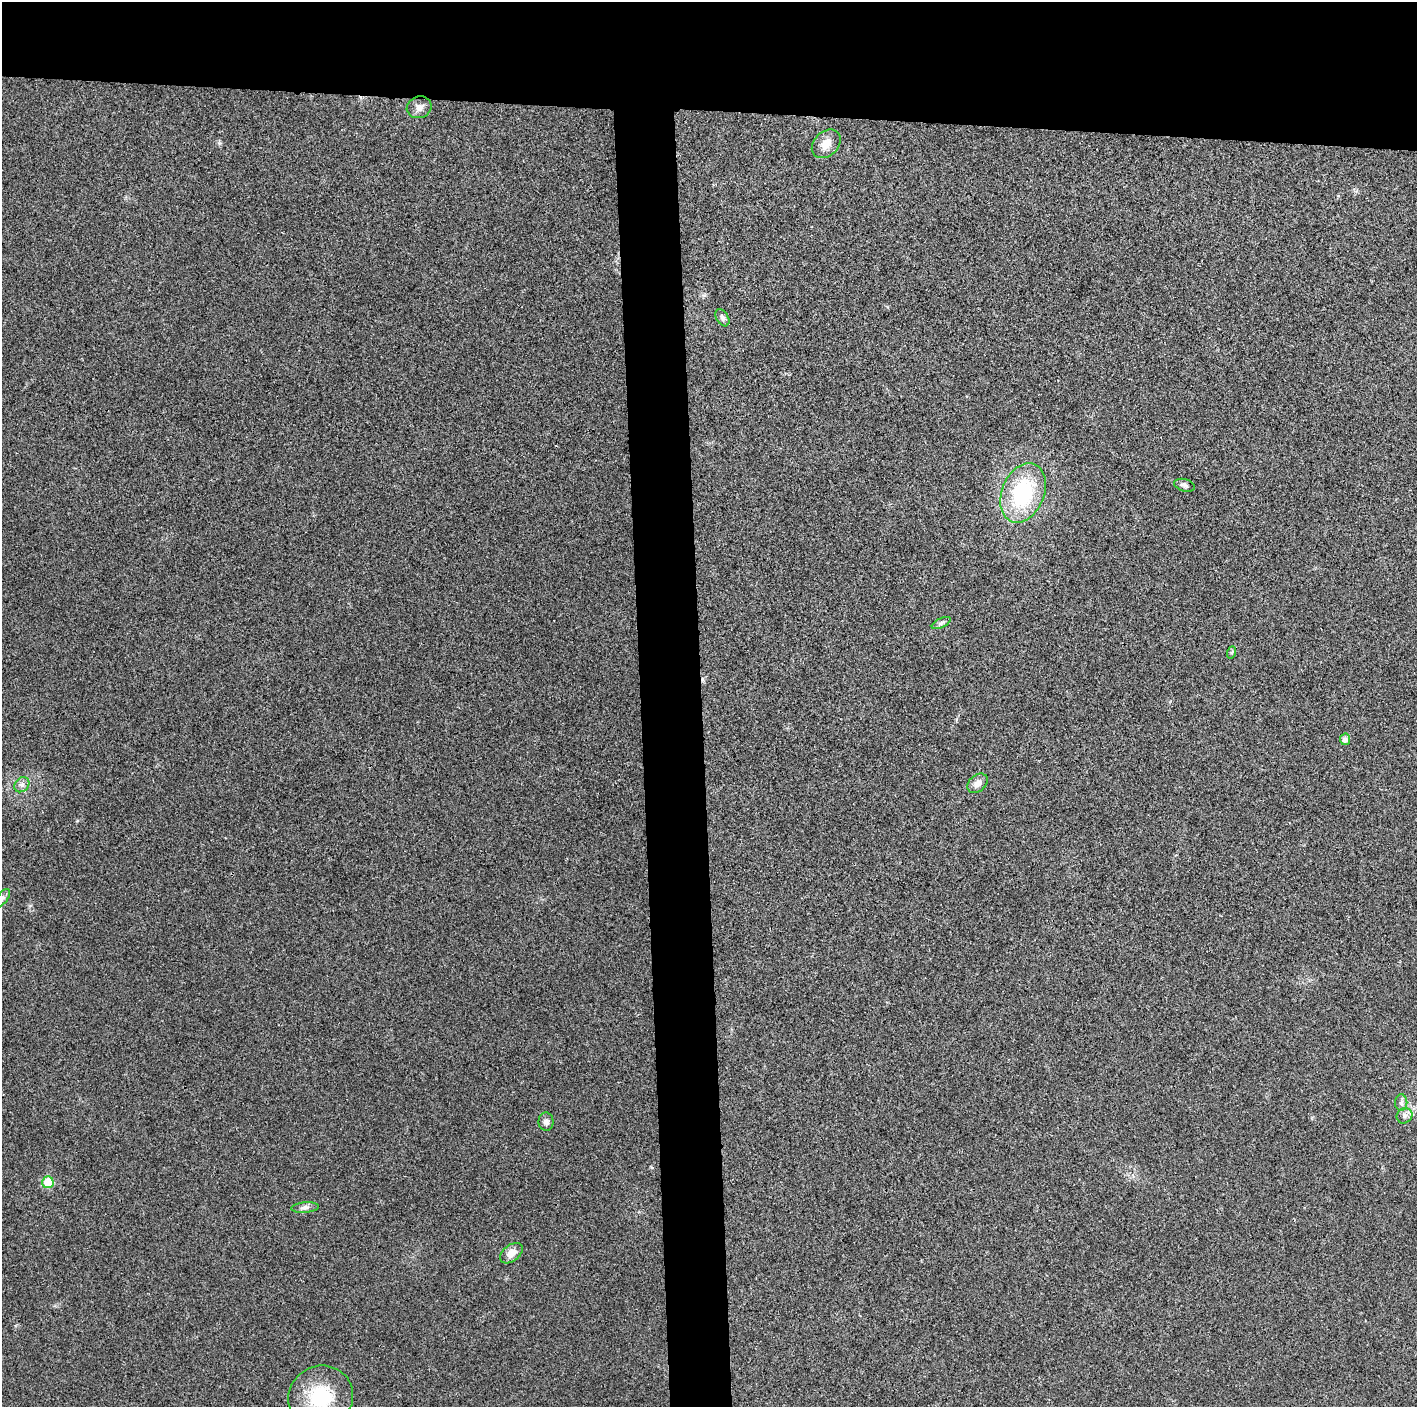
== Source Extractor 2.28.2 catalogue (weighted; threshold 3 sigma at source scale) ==
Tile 2 of 3 x 3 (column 2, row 1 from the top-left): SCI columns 1421-2835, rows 2822-4226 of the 4249 x 4229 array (HDU 1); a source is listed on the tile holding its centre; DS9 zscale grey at full resolution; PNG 1419 x 1409 px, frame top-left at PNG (2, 2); each listed source drawn as its Kron ellipse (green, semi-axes under 4 px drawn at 4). Shown black and unused: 12% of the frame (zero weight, under 3 of 4 exposures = <1% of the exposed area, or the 3 px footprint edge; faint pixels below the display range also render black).
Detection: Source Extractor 2.28.2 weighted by HDU 2 'WHT'; one run over the whole footprint, this tile lists its part. Background 0.0214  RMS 0.0057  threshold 0.0255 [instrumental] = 3 sigma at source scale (4.5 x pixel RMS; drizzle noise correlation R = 1.50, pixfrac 1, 0.05/0.05 arcsec/px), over >= 5 px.
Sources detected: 19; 1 cosmic-ray / hot-pixel residue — neither listed nor drawn; the other 18 listed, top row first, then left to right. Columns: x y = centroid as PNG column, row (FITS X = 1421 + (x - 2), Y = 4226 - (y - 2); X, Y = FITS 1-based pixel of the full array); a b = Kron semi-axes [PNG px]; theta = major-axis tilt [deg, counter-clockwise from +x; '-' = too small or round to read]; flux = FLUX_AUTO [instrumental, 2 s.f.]
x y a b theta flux
419 107 12 10 19 4
826 144 16 12 45 6.4
722 318 9 6 -58 1.8
1184 485 10 6 -17 1.7
1023 493 31 21 68 51
941 623 10 4 27 1.5
1232 652 6 4 71 0.74
1345 739 5 5 - 2.4
978 783 11 8 41 4.3
22 785 8 6 45 2.2
2 898 11 5 53 1.8
1401 1103 8 6 90 1.7
1404 1116 8 7 - 2.2
546 1122 9 7 -87 2.2
48 1182 6 5 - 17
305 1207 14 5 5 2.2
511 1253 13 8 37 5.2
321 1397 33 31 24 33
Isophote crosses this tile's border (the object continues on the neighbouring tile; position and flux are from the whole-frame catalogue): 2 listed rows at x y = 2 898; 321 1397
Unlisted compact peaks at least as high as the median listed source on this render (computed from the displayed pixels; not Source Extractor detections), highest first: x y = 219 143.